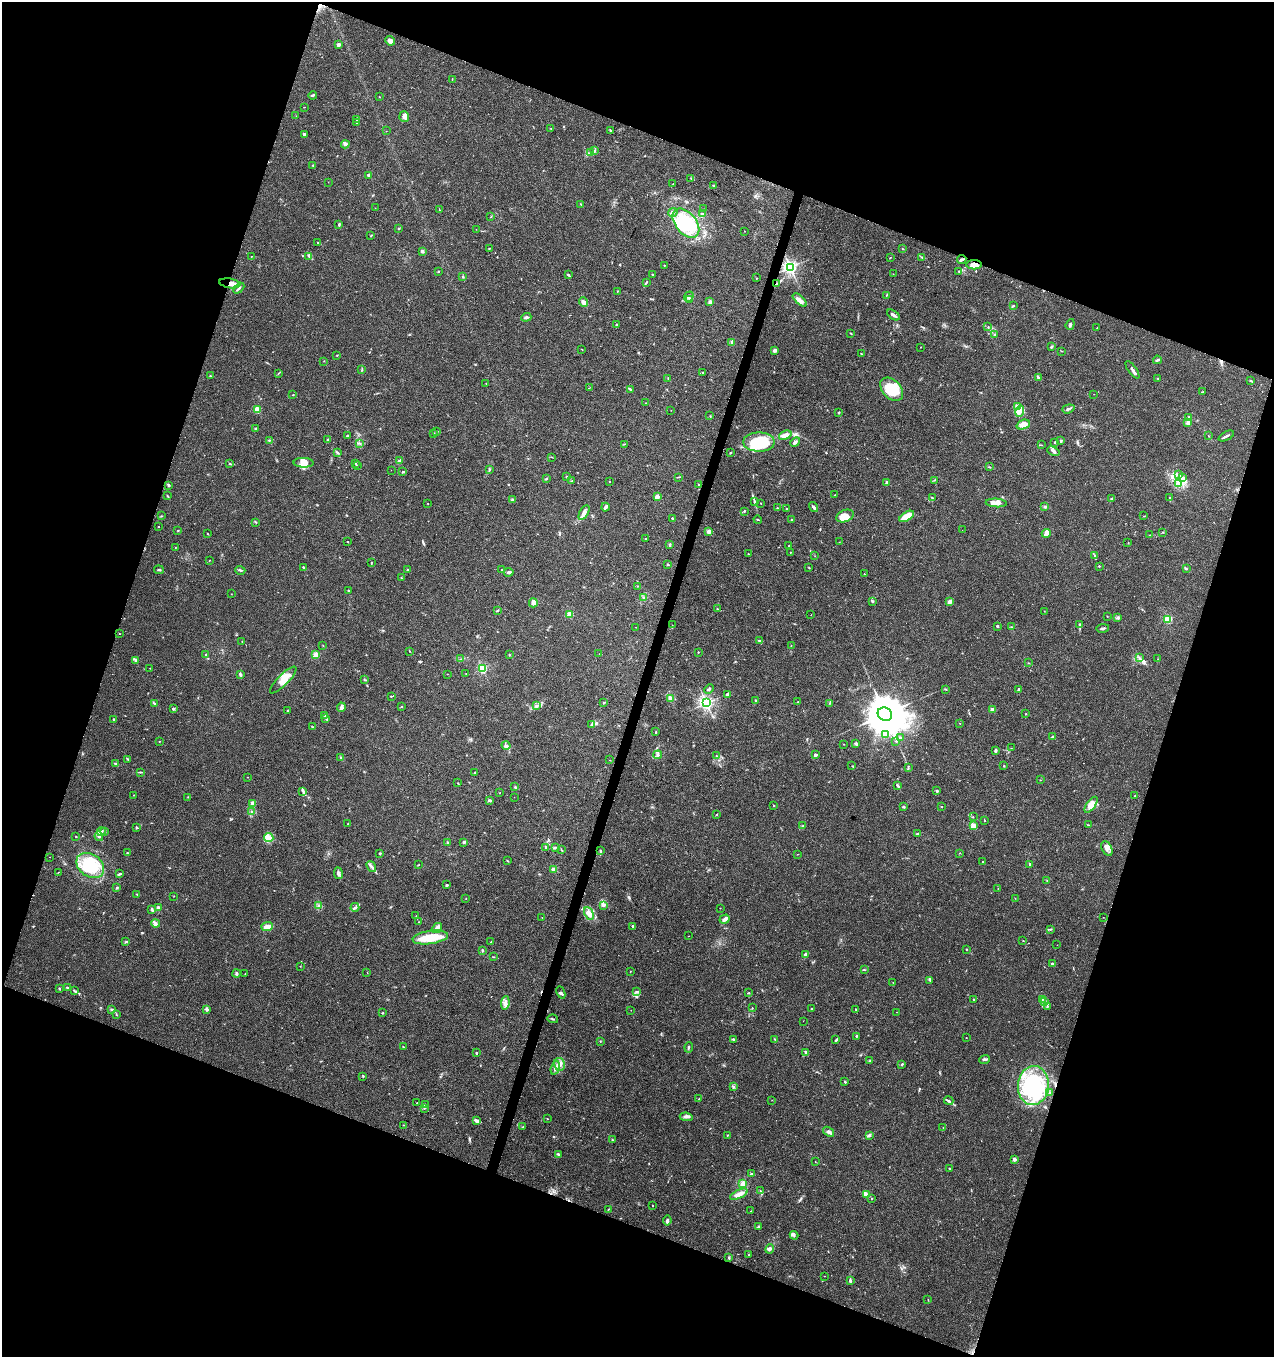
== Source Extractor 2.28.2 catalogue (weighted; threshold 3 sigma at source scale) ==
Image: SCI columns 215-5300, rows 10-5429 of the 5579 x 5430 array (HDU 1 of 3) = the unmasked area's bounding box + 8 px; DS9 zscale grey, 4 x 4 block average (1 PNG px = mean of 4 x 4 image px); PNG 1276 x 1359 px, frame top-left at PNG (2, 2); each listed source drawn as its Kron ellipse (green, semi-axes under 4 px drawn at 4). Shown black and unused: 39% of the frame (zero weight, under 3 of 4 exposures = <1% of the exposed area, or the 3 px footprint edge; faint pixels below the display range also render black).
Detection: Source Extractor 2.28.2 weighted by HDU 2 'WHT'. Background 0.0419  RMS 0.0035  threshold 0.0157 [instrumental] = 3 sigma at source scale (4.5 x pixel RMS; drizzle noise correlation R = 1.50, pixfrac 1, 0.0396/0.0396 arcsec/px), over >= 5 px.
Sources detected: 534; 2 inside a brighter object's white glare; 5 cosmic-ray / hot-pixel residue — neither listed nor drawn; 9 coinciding with a brighter row at this scale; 34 inside a brighter listed object's ellipse — not listed separately; the other 484 listed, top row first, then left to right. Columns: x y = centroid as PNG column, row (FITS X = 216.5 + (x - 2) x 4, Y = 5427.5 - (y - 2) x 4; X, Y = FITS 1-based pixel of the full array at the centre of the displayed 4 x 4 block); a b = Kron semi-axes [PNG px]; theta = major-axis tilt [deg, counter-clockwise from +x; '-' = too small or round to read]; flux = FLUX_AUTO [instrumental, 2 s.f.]
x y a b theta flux
390 41 5 4 - 11
338 45 2 2 - 25
452 79 2 2 - 0.9
313 95 4 2 - 4.1
379 97 2 2 - 0.64
304 107 2 2 - 0.61
296 116 2 2 - 0.27
404 117 5 5 - 9.3
357 120 2 2 - 1.5
357 122 3 2 - 1.4
551 128 2 2 - 0.54
610 130 3 2 - 1.5
386 131 2 2 - 0.39
304 134 3 2 - 4
345 144 4 2 - 13
595 150 2 2 - 1
590 153 3 2 - 1.6
313 165 2 2 - 1.7
368 175 4 2 - 2.8
691 179 2 2 - 0.86
328 182 2 2 - 0.68
673 184 2 2 - 0.9
714 186 2 2 - 3.5
581 204 2 2 - 1.1
375 208 2 2 - 0.67
704 209 2 2 - 0.49
439 210 2 2 - 0.67
673 212 5 3 - 3.5
703 214 3 2 - 2
491 217 2 2 - 1
686 223 17 10 -51 100
339 225 3 2 - 1.9
399 228 3 2 - 0.93
476 229 2 2 - 0.49
745 231 2 2 - 0.66
371 236 3 2 - 1
318 243 4 2 - 2.3
489 248 2 2 - 1.2
903 249 2 2 - 0.84
422 251 2 2 - 8.4
252 256 2 2 - 0.49
309 256 2 2 - 1.2
922 257 3 2 - 2.1
890 258 2 2 - 0.99
962 260 4 2 - 3.6
664 265 2 2 - 0.62
974 265 8 4 1 12
790 267 2 2 - 700
438 271 2 2 - 4.1
959 272 3 2 - 1
652 274 2 2 - 1.7
893 274 2 2 - 0.57
568 275 3 2 - 2.2
463 277 3 2 - 1.7
756 278 2 2 - 0.92
646 282 3 2 - 1.9
230 283 11 5 -9 17
777 284 4 2 - 5.5
239 288 6 2 45 3.1
617 291 2 2 - 1.3
886 295 2 2 - 0.86
689 297 5 3 - 5.2
690 300 3 3 - 3.2
800 300 9 3 -43 10
584 302 5 4 - 8.1
710 302 2 2 - 24
1013 306 3 2 - 1.7
893 315 7 2 -36 5.9
526 317 5 3 - 4
1070 324 6 2 70 3.4
616 325 3 2 - 1.8
988 327 2 2 - 1.4
1097 328 2 2 - 1.1
851 333 2 2 - 0.92
994 334 3 2 - 1.8
731 342 2 2 - 1.5
921 347 2 2 - 0.66
1051 347 3 2 - 2.9
582 350 2 2 - 0.61
775 350 2 2 - 26
1062 351 2 2 - 0.86
861 354 2 2 - 1
337 355 2 2 - 1.1
1157 360 4 2 - 2.8
324 361 2 2 - 0.5
362 369 3 2 - 1.1
1132 370 10 2 -55 5.9
702 372 2 2 - 0.87
278 374 2 2 - 0.92
210 376 2 2 - 2.5
1038 377 4 2 - 4.1
668 378 2 2 - 0.82
1158 378 3 2 - 1.2
1251 381 4 2 - 1.5
486 384 2 2 - 0.75
589 388 2 2 - 0.59
630 389 3 2 - 3.5
892 389 13 9 -47 63
1202 392 3 2 - 1.4
1094 394 2 2 - 0.59
293 395 3 2 - 0.89
646 403 2 2 - 0.72
1017 406 4 3 - 5
1068 409 6 2 19 5.1
257 410 2 2 - 78
671 410 2 2 - 0.4
1020 411 6 4 81 13
839 413 3 2 - 1.6
710 416 2 2 - 1.1
1189 418 2 2 - 28
1188 422 2 2 - 32
1023 425 7 4 21 19
256 429 3 2 - 1.4
437 431 2 2 - 3.1
433 433 2 2 - 6.5
785 435 6 3 21 15
347 436 2 2 - 1.9
1208 436 2 2 - 0.73
1226 436 8 2 27 5.1
269 440 2 2 - 1.1
328 440 2 2 - 1.3
1061 441 3 2 - 1.9
759 442 16 9 0 75
795 442 5 3 - 4.5
1055 442 2 2 - 6.3
360 444 2 2 - 0.7
624 444 2 2 - 0.6
1042 445 2 2 - 0.48
1053 451 6 2 -23 4.3
338 453 3 2 - 1.8
730 453 2 2 - 1.8
552 457 2 2 - 0.98
400 461 4 2 - 11
230 463 2 2 - 1.2
304 463 10 5 -2 15
356 464 2 2 - 0.84
357 466 2 2 - 0.67
989 467 2 2 - 1.2
489 469 3 2 - 1.3
391 470 2 2 - 0.31
403 472 3 2 - 1.7
1178 475 3 2 - 2.9
566 476 3 2 - 1.3
679 477 4 2 - 1.7
1182 478 3 3 - 3.6
546 479 3 2 - 1.7
934 480 4 2 - 1.1
572 481 2 2 - 0.73
610 482 2 2 - 1.2
886 482 2 2 - 10
1178 483 3 3 - 3.8
169 485 3 2 - 2.1
699 485 2 2 - 3.6
835 495 3 2 - 0.92
167 496 3 2 - 1.4
657 497 2 2 - 33
932 498 2 2 - 1
1169 498 3 2 - 1.3
1111 499 3 2 - 1.7
512 500 4 2 - 2.3
754 501 3 2 - 2
428 503 2 2 - 1
761 503 2 2 - 0.81
996 503 10 3 -4 15
605 507 4 2 - 6.5
814 507 5 2 - 4.9
1045 507 3 2 - 2.6
777 508 3 2 - 1.4
786 509 2 2 - 1.1
744 511 3 2 - 2
584 513 8 4 60 9.9
161 516 2 2 - 0.94
845 516 9 6 22 28
907 516 8 4 32 32
1144 516 3 2 - 0.93
672 518 2 2 - 3.4
792 519 2 2 - 1.7
758 520 4 2 - 1.4
256 522 2 2 - 1.3
159 526 2 2 - 1.2
962 530 2 2 - 0.44
178 531 2 2 - 0.68
709 531 2 2 - 35
1163 532 2 2 - 0.93
1046 533 4 3 - 9.4
208 534 2 2 - 1.1
1149 535 2 2 - 0.67
646 539 2 2 - 1.3
348 542 2 2 - 0.89
839 542 2 2 - 0.32
1128 543 2 2 - 0.68
670 544 3 2 - 1.6
789 545 2 2 - 2.2
175 548 2 2 - 1.2
790 552 2 2 - 0.73
748 554 2 2 - 0.77
815 556 2 2 - 0.59
1095 556 3 2 - 2.1
209 560 2 2 - 0.58
372 562 2 2 - 0.81
668 564 3 2 - 2.5
1099 566 2 2 - 2.5
304 568 3 2 - 1.7
809 568 2 2 - 1
408 569 2 2 - 1.3
1186 569 3 2 - 2.5
159 570 5 2 - 2.6
240 570 5 2 - 3
501 570 2 2 - 1.3
509 572 5 3 - 3.6
864 573 2 2 - 0.72
401 578 2 2 - 1.6
637 586 2 2 - 0.86
348 591 2 2 - 3
231 594 2 2 - 0.51
643 597 3 2 - 1.3
872 601 3 2 - 3.1
950 602 2 2 - 35
533 603 5 4 - 7.7
717 609 2 2 - 1.6
498 610 3 2 - 1.9
1044 611 2 2 - 0.72
570 614 2 2 - 70
811 615 2 2 - 0.46
1107 616 2 2 - 0.74
1118 617 2 2 - 0.89
1168 619 2 2 - 140
672 625 2 2 - 0.4
1079 625 4 2 - 2.3
997 626 2 2 - 2.7
636 627 2 2 - 0.51
1011 627 2 2 - 0.82
1103 628 6 2 10 3.4
119 634 2 2 - 0.8
242 641 2 2 - 0.69
759 641 2 2 - 2.1
323 645 2 2 - 0.49
791 645 2 2 - 0.55
409 651 2 2 - 0.64
698 652 2 2 - 1.8
599 654 2 2 - 0.57
206 655 2 2 - 1.1
316 655 2 2 - 72
509 655 2 2 - 1.1
1139 658 2 2 - 0.86
461 659 2 2 - 1.2
1158 659 2 2 - 0.68
136 660 4 2 - 2.1
1028 663 3 2 - 0.99
150 668 2 2 - 0.67
482 668 2 2 - 220
240 674 4 2 - 2.8
447 674 2 2 - 0.53
466 674 2 2 - 0.44
364 679 3 2 - 1.6
283 680 18 5 45 26
709 689 5 3 - 3.4
945 689 2 2 - 1.4
1019 689 3 2 - 3.4
728 695 3 2 - 5.9
391 696 2 2 - 1.3
671 698 2 2 - 36
756 700 3 2 - 1.5
798 702 2 2 - 0.86
154 703 2 2 - 1
604 703 3 2 - 1.8
706 703 2 2 - 570
830 703 2 2 - 0.87
536 706 4 3 - 3.2
341 707 4 4 - 4.9
401 707 2 2 - 0.92
173 709 3 2 - 1.4
992 709 2 2 - 36
288 711 2 2 - 2.9
885 714 7 6 - 10000
1026 714 2 2 - 0.94
325 716 2 2 - 1.1
326 719 3 2 - 1.9
114 720 2 2 - 1.8
960 723 2 2 - 0.66
591 724 3 2 - 2.2
313 727 2 2 - 1.6
656 732 2 2 - 0.93
885 735 3 2 - 3
1053 737 3 2 - 4.1
900 738 2 2 - 1.8
159 741 2 2 - 1.1
896 741 2 2 - 0.98
844 744 2 2 - 0.48
856 744 4 2 - 3.4
506 745 4 3 - 5.1
1011 748 2 2 - 0.59
996 751 3 2 - 2.8
657 755 4 2 - 1.8
815 755 2 2 - 16
716 756 2 2 - 1.1
341 757 3 2 - 1.9
128 759 2 2 - 1.1
610 760 2 2 - 0.69
116 764 4 2 - 1.8
852 766 2 2 - 0.64
1004 766 2 2 - 1.6
908 768 4 2 - 2.2
140 772 3 2 - 1.3
474 773 3 2 - 1
247 777 2 2 - 0.55
1040 780 2 2 - 1.1
458 783 2 2 - 1.2
897 785 3 2 - 2.6
515 787 3 2 - 1.7
303 791 3 2 - 2.9
937 791 3 2 - 2.6
500 793 2 2 - 0.53
134 795 2 2 - 0.87
1135 796 3 2 - 1
188 797 2 2 - 0.89
514 797 2 2 - 0.33
489 800 4 2 - 2.9
253 803 2 2 - 36
773 805 2 2 - 0.98
1091 805 9 4 54 18
903 807 3 2 - 3.7
941 807 2 2 - 2.7
251 811 2 2 - 0.91
717 814 2 2 - 1.1
973 817 2 2 - 0.73
984 820 2 2 - 1.4
348 824 2 2 - 1.3
1088 825 2 2 - 1.1
803 826 3 2 - 2.1
973 826 2 2 - 60
136 828 3 2 - 1.3
101 832 4 2 - 3.4
105 832 2 2 - 0.54
918 834 2 2 - 5
99 836 4 4 - 5.8
76 837 2 2 - 1.5
269 837 4 4 - 12
448 842 2 2 - 1.1
464 842 2 2 - 4.4
546 847 2 2 - 1.4
555 847 3 2 - 2.2
1107 849 8 5 -63 10
561 850 2 2 - 1.4
600 850 3 2 - 1.8
127 853 3 2 - 1.7
380 853 3 2 - 1.5
960 853 2 2 - 0.91
797 854 2 2 - 0.53
50 857 2 2 - 0.38
508 861 2 2 - 1.2
983 862 2 2 - 0.83
1030 864 3 2 - 2.2
90 865 15 11 -35 81
419 865 2 2 - 0.66
371 867 6 3 -52 5.7
554 870 2 2 - 46
58 872 2 2 - 0.66
338 873 6 3 -82 6.5
120 874 3 2 - 3.4
1047 880 2 2 - 1.1
447 885 2 2 - 7.7
117 888 3 2 - 2
998 888 2 2 - 0.38
137 894 2 2 - 1.4
174 896 2 2 - 0.58
466 898 2 2 - 0.58
1015 898 2 2 - 0.54
604 905 3 2 - 2.7
318 906 3 2 - 3.3
355 907 4 2 - 3.8
158 908 3 2 - 8.3
720 908 2 2 - 0.82
152 910 4 2 - 3.5
589 913 6 4 -63 11
416 916 2 2 - 0.44
542 917 2 2 - 0.54
1103 917 2 2 - 0.37
725 919 5 3 - 10
419 922 2 2 - 0.91
156 923 4 2 - 3.5
633 926 2 2 - 2.3
267 927 6 3 6 12
437 928 6 3 40 7.6
1051 929 3 2 - 1.8
689 936 2 2 - 0.66
430 937 18 6 8 49
1023 941 2 2 - 0.81
126 942 4 2 - 2.3
491 942 2 2 - 1
1057 945 2 2 - 0.36
967 949 2 2 - 2
483 950 3 2 - 2.2
805 954 3 3 - 4.1
493 957 3 2 - 0.98
1052 964 2 2 - 15
300 966 2 2 - 0.67
864 970 2 2 - 1.8
630 971 2 2 - 0.6
367 972 2 2 - 0.54
236 973 4 2 - 2.8
245 973 2 2 - 0.58
930 980 2 2 - 0.9
893 983 3 2 - 0.97
59 988 3 2 - 1.9
67 988 2 2 - 2.9
74 991 4 2 - 2.3
636 991 2 2 - 1
561 992 6 2 -65 3.9
749 993 3 2 - 1.4
973 999 2 2 - 1.5
1042 999 3 2 - 2.1
1044 1001 2 2 - 1.3
505 1003 7 4 84 10
1047 1006 2 2 - 1.6
752 1008 2 2 - 0.86
112 1009 2 2 - 3
207 1009 3 2 - 6
811 1009 2 2 - 1.2
856 1009 2 2 - 1.1
631 1010 2 2 - 0.54
897 1012 2 2 - 0.38
383 1013 2 2 - 0.96
116 1015 2 2 - 0.68
553 1019 5 2 - 2.3
803 1021 2 2 - 0.31
856 1036 3 2 - 2.2
966 1038 2 2 - 0.51
733 1039 3 2 - 2.5
775 1039 2 2 - 1.4
836 1040 3 2 - 2.7
600 1041 2 2 - 1
403 1047 2 2 - 1.2
689 1047 5 2 - 2.3
806 1052 4 2 - 3
476 1053 2 2 - 3.7
985 1059 5 2 - 3.1
870 1060 2 2 - 1.1
559 1064 6 5 - 12
902 1065 2 2 - 3.2
555 1068 7 3 75 7.5
363 1077 2 2 - 1.5
845 1082 2 2 - 7.3
1033 1085 19 15 85 170
734 1087 4 2 - 2.7
1050 1092 2 2 - 0.91
699 1099 2 2 - 0.58
772 1100 2 2 - 0.57
949 1101 5 2 - 3.1
417 1103 2 2 - 0.6
425 1104 2 2 - 1.2
425 1108 2 2 - 0.64
686 1117 7 3 -6 5.6
547 1119 2 2 - 0.71
477 1120 3 2 - 1.9
404 1125 2 2 - 0.73
522 1127 3 2 - 1.7
943 1127 2 2 - 1
829 1132 6 4 -36 6.6
727 1135 2 2 - 1
869 1135 3 3 - 2.8
613 1140 3 2 - 1.7
558 1154 3 2 - 3.2
1014 1159 2 2 - 27
815 1162 2 2 - 0.59
950 1169 3 2 - 1.5
751 1174 2 2 - 8.6
743 1183 4 3 - 9.4
760 1191 2 2 - 1.4
739 1194 10 3 26 15
866 1194 4 2 - 3.9
872 1198 2 2 - 2.4
652 1205 2 2 - 1.2
608 1209 2 2 - 0.62
751 1211 2 2 - 0.98
667 1221 5 3 - 4.8
759 1226 3 2 - 2.4
794 1235 4 2 - 2.6
770 1249 4 3 - 5.2
749 1255 2 2 - 0.73
729 1258 3 2 - 2
824 1276 2 2 - 0.67
850 1281 3 2 - 6.3
928 1300 2 2 - 0.76
Overlapping masked pixels (flux is a lower limit): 3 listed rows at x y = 974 265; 230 283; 777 284
Diffuse or blended objects may show on this block-average render without a row.